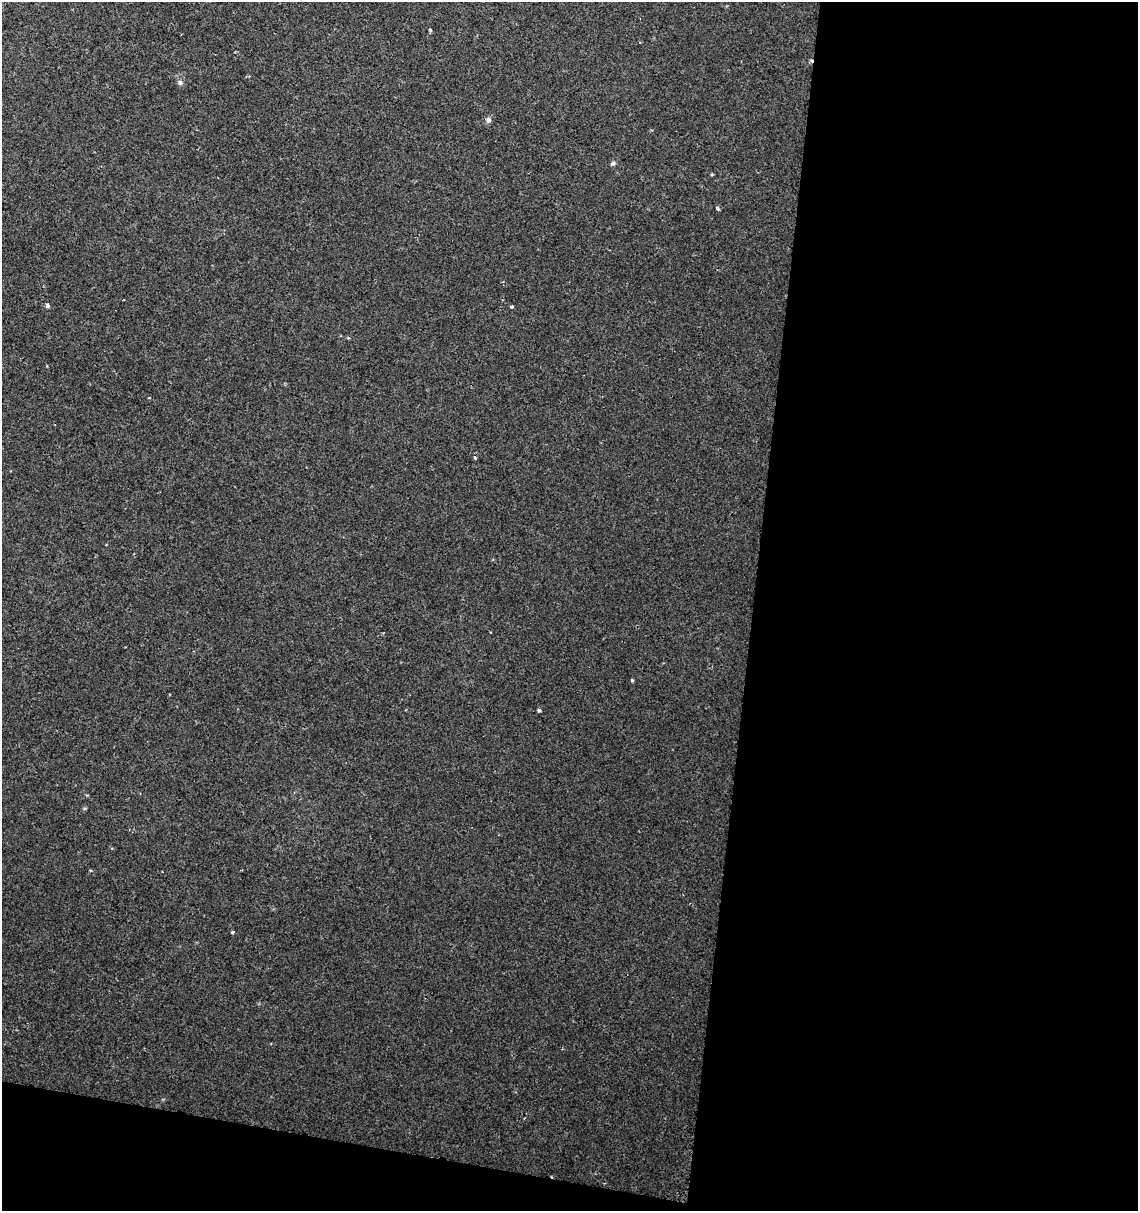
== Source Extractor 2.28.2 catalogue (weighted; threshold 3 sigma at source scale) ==
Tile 16 of 4 x 4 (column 4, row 4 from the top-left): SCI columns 3636-4771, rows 10-1218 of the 5057 x 4845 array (HDU 1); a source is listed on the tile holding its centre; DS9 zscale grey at full resolution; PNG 1140 x 1213 px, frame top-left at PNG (2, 2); no overlay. Shown black and unused: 37% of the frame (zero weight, under 2 of 3 exposures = <1% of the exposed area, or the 3 px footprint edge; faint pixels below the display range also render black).
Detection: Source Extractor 2.28.2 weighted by HDU 2 'WHT'; one run over the whole footprint, this tile lists its part. Background 0.0117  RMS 0.0051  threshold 0.0231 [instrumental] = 3 sigma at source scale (4.5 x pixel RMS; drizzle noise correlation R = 1.50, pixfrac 1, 0.0396/0.0396 arcsec/px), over >= 5 px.
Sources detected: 14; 2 cosmic-ray / hot-pixel residue — not listed; the other 12 listed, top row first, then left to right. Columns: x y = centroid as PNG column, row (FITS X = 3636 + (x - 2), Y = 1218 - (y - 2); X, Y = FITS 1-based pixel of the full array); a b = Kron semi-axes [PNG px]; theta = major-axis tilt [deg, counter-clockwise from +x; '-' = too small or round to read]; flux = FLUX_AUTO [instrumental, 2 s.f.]
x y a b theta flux
430 30 4 4 - 0.61
180 82 7 7 - 1.4
488 120 8 6 -58 1.6
613 163 7 5 28 0.98
712 174 4 4 - 0.54
718 208 4 3 - 1.2
47 305 4 3 - 2.6
511 307 4 3 - 0.68
475 458 4 3 - 1.2
632 680 4 4 - 0.69
539 710 3 3 - 1.3
232 932 4 3 - 0.92